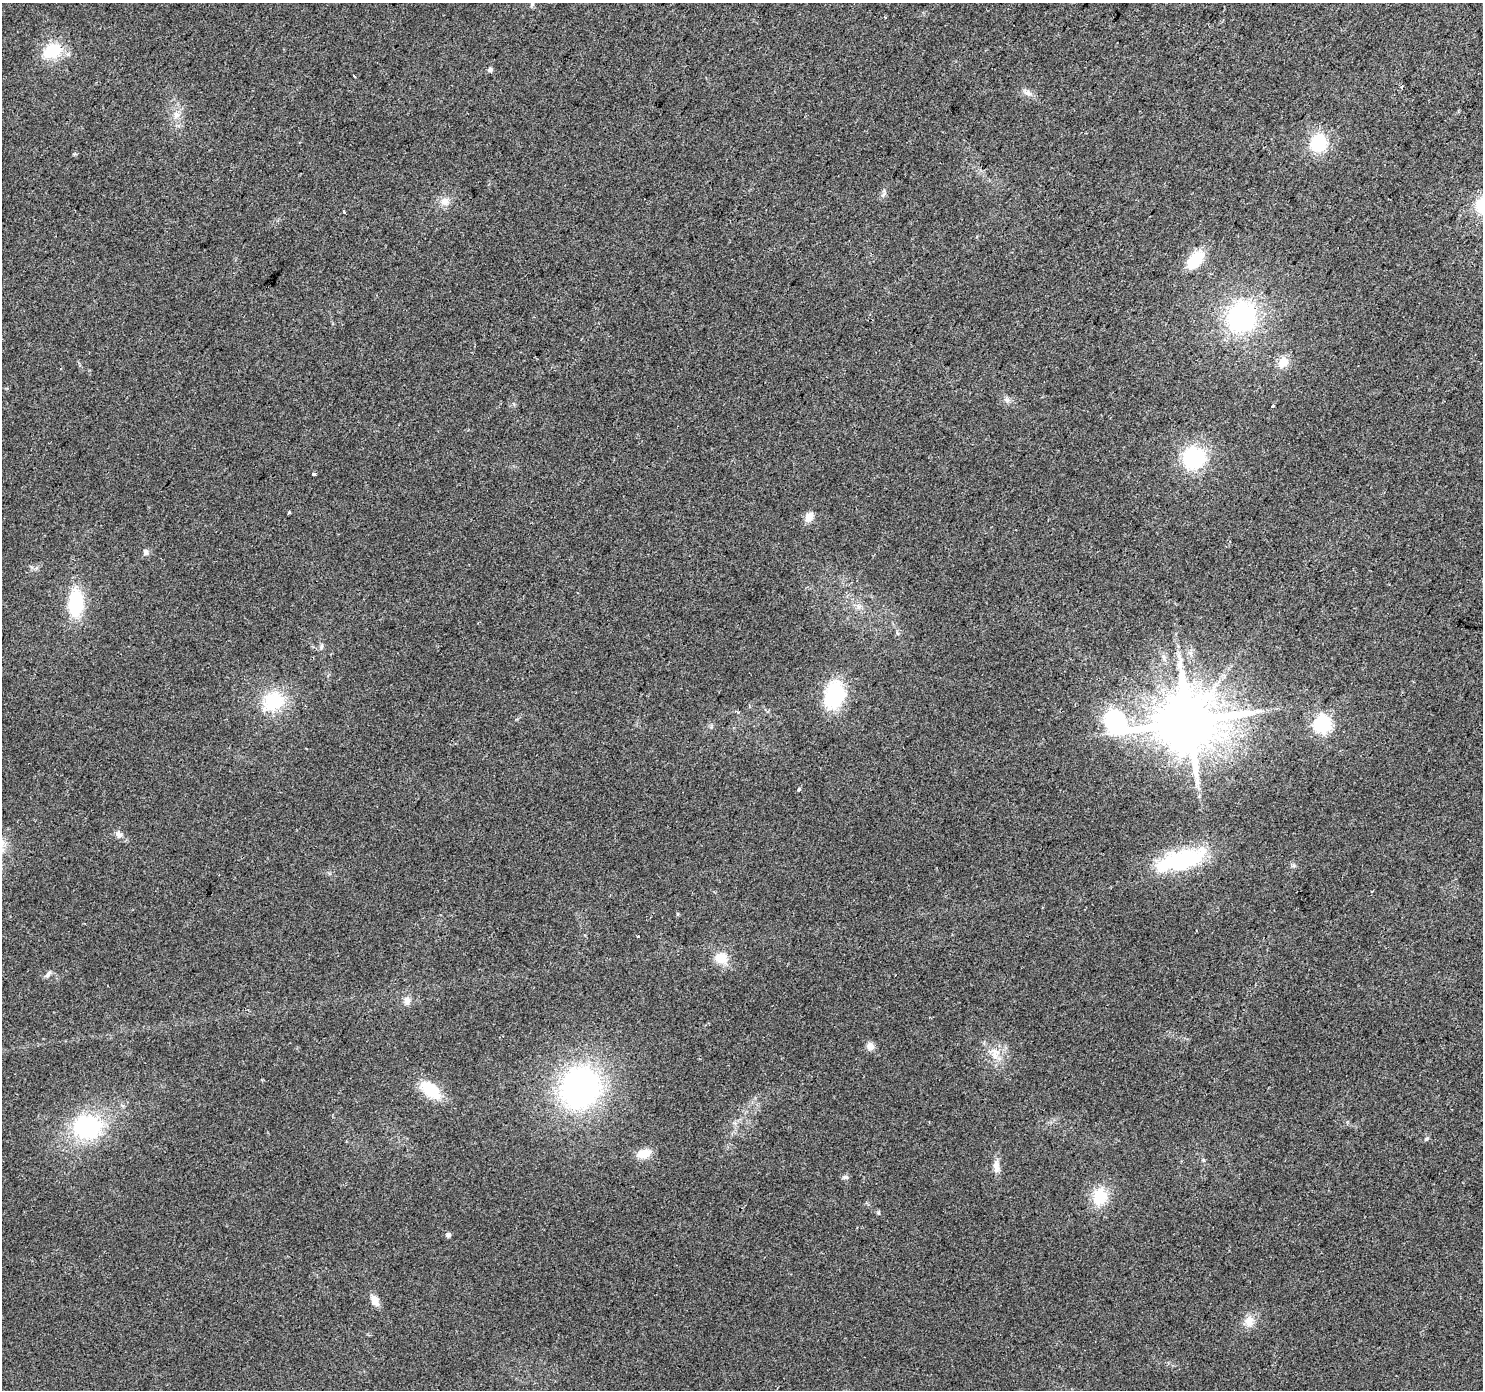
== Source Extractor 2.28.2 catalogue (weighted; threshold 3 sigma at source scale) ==
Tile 10 of 4 x 4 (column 2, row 3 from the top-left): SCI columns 1483-2963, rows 1572-2959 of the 5931 x 5985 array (HDU 1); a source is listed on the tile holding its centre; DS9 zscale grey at full resolution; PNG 1485 x 1392 px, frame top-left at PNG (2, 3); no overlay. Shown black and unused: <1% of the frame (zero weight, under 2 of 3 exposures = <1% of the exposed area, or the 3 px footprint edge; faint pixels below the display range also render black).
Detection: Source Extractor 2.28.2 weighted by HDU 2 'WHT'; one run over the whole footprint, this tile lists its part. Background 0.0505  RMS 0.0082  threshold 0.0368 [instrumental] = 3 sigma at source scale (4.5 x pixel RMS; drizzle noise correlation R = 1.50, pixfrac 1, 0.0396/0.0396 arcsec/px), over >= 5 px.
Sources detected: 50; all 50 listed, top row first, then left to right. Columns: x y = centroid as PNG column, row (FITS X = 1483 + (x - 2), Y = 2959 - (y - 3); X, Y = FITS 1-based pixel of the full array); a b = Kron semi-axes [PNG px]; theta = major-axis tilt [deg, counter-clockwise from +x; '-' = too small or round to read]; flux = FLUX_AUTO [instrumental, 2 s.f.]
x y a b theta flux
532 3 9 5 76 2.1
885 17 3 3 - 1.2
52 51 19 14 26 31
490 70 5 5 - 2.7
354 76 3 2 - 0.66
1402 87 4 3 - 3.5
1028 93 11 7 -20 3.9
176 115 12 7 72 5.6
1318 143 19 15 68 37
75 154 5 4 - 1.2
445 201 12 11 - 6.9
344 211 3 3 - 7.3
1195 260 18 11 50 33
1242 317 34 31 54 110
1283 362 14 11 51 9.6
1007 400 9 6 -50 2.7
1273 406 4 3 - 5
1194 458 19 18 - 69
314 474 3 3 - 2.2
289 512 3 3 - 2.2
809 517 11 8 65 7.5
146 552 8 6 90 2.8
76 603 26 15 88 50
858 606 8 6 -13 2.8
321 646 8 4 81 1.6
834 695 21 15 75 76
273 701 26 21 34 40
1188 721 29 16 2 6200
1322 724 7 6 - 260
799 789 4 3 - 2.4
119 834 10 8 -60 3.9
1181 860 63 22 15 77
638 936 3 2 - 0.88
721 958 16 14 -9 13
48 974 12 5 56 2.3
407 1001 11 9 90 4.5
870 1046 9 8 - 5.2
995 1056 9 7 -89 5.3
580 1088 38 34 60 220
430 1090 25 14 -42 27
87 1127 27 22 -6 90
1426 1139 6 4 41 1.4
644 1153 17 10 17 11
996 1166 17 8 -87 6.3
845 1177 8 5 0 2.1
1100 1197 12 10 83 30
878 1213 5 5 - 1.1
448 1235 6 6 - 2
375 1300 11 7 -60 9.1
1249 1321 14 12 85 8.8
Overlapping masked pixels (flux is a lower limit): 1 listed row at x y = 1188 721
Isophote crosses this tile's border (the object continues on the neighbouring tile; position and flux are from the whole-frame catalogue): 1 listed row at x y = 532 3
Unlisted compact peaks at least as high as the median listed source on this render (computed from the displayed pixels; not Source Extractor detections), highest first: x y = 677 914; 883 195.